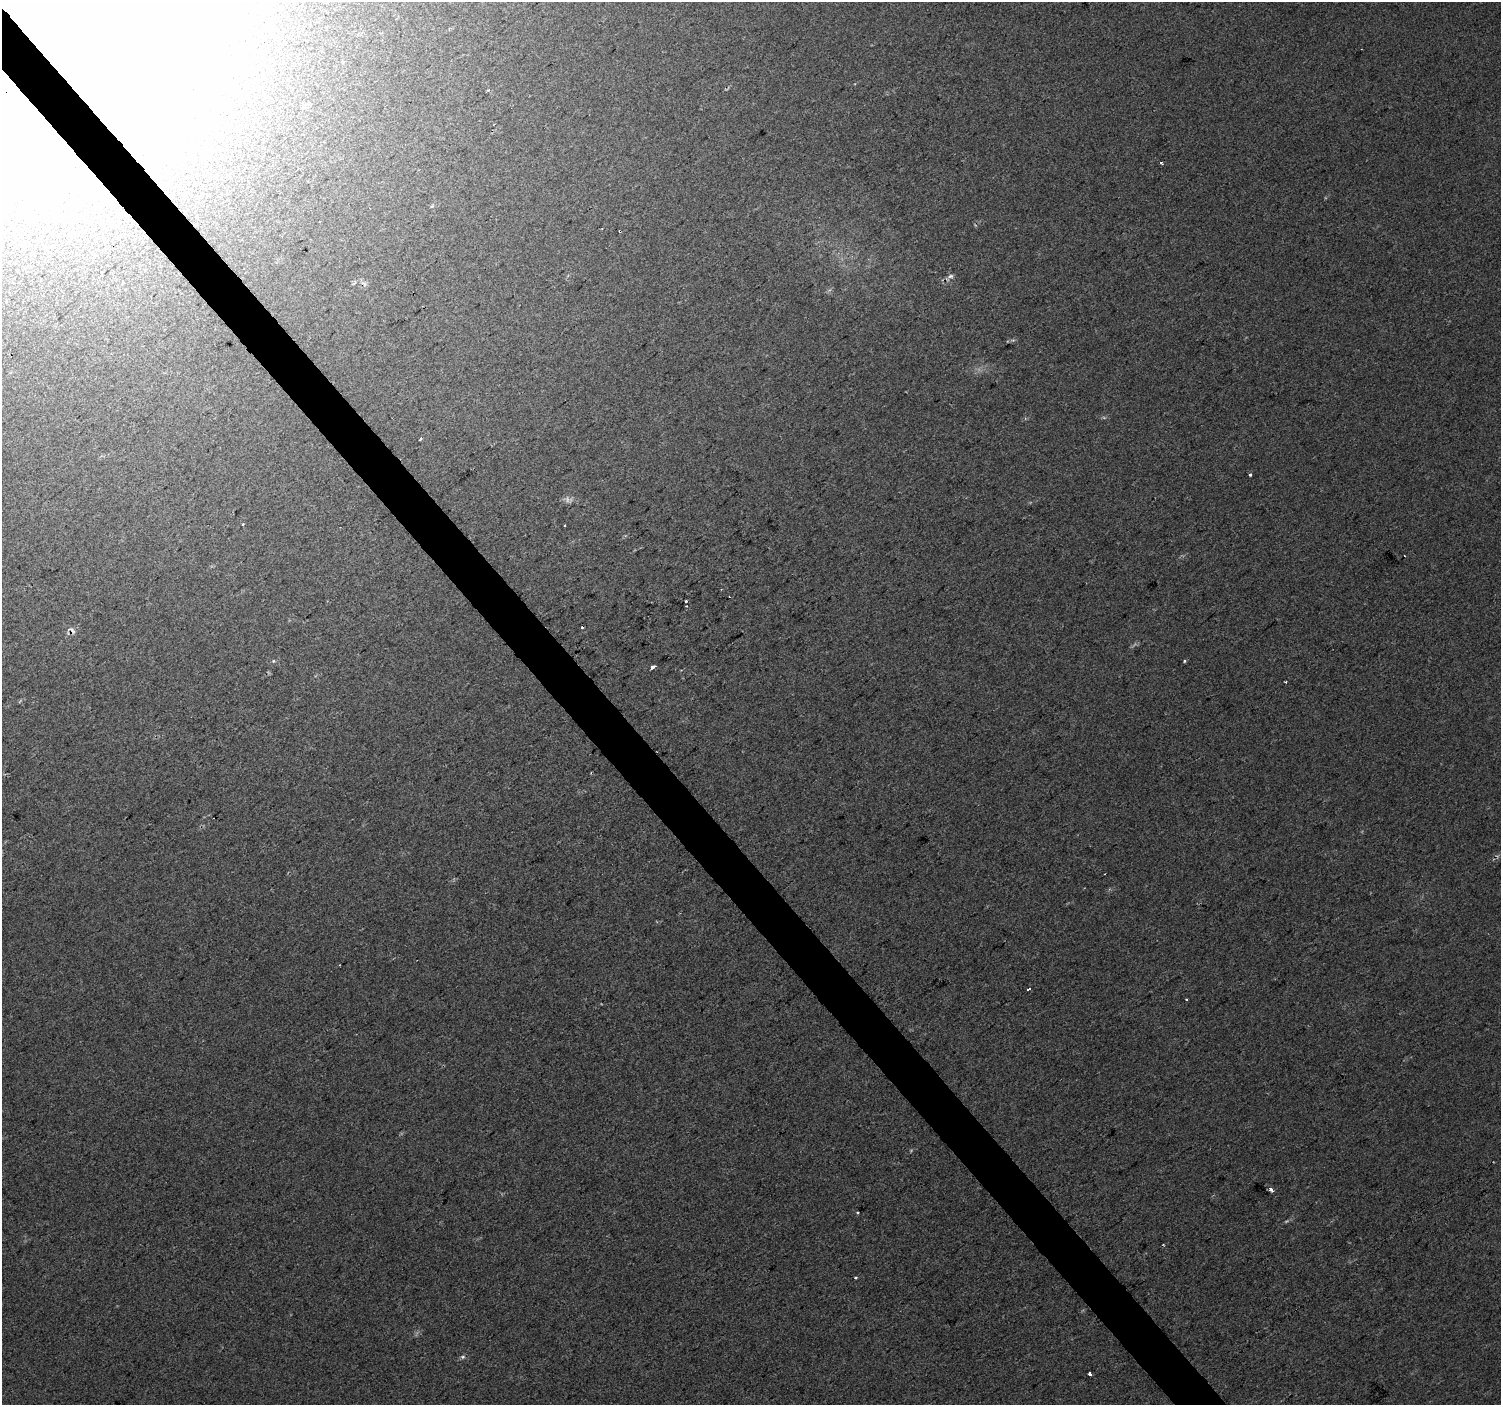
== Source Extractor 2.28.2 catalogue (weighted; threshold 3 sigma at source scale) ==
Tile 11 of 4 x 4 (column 3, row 3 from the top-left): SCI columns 3005-4503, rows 1606-3008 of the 6047 x 5990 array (HDU 1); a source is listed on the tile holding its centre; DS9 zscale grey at full resolution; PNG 1503 x 1407 px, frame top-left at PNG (2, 2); no overlay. Shown black and unused: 3% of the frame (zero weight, under 2 of 3 exposures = <1% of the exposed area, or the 3 px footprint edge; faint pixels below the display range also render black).
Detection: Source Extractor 2.28.2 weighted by HDU 2 'WHT'; one run over the whole footprint, this tile lists its part. Background 0.016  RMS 0.0078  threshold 0.0351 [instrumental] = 3 sigma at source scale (4.5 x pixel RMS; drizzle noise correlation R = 1.50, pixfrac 1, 0.0396/0.0396 arcsec/px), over >= 5 px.
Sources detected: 27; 1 too faint to see at this stretch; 1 inside a brighter object's white glare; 6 cosmic-ray / hot-pixel residue — not listed; the other 19 listed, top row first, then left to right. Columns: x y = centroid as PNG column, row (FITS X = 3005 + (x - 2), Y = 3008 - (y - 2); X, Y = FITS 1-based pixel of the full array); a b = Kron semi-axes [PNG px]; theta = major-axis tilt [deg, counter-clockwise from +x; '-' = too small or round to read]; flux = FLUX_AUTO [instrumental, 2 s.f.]
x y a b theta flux
488 90 3 3 - 1.9
432 206 5 4 - 0.87
620 231 3 3 - 3
950 276 9 5 17 2.5
420 439 3 3 - 1.7
1250 474 3 3 - 6.8
564 526 3 2 - 1.5
686 601 3 3 - 3.6
72 630 12 6 -55 3.3
1184 661 4 3 - 1.1
652 667 4 3 - 3.2
1286 682 2 2 - 0.79
1029 989 4 3 - 5.5
1186 999 3 2 - 1.2
1271 1189 4 3 - 5.3
858 1212 3 3 - 1.4
855 1278 3 3 - 1.8
463 1357 5 5 - 1.5
1090 1374 3 3 - 21
Overlapping masked pixels (flux is a lower limit): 2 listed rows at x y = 620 231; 72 630